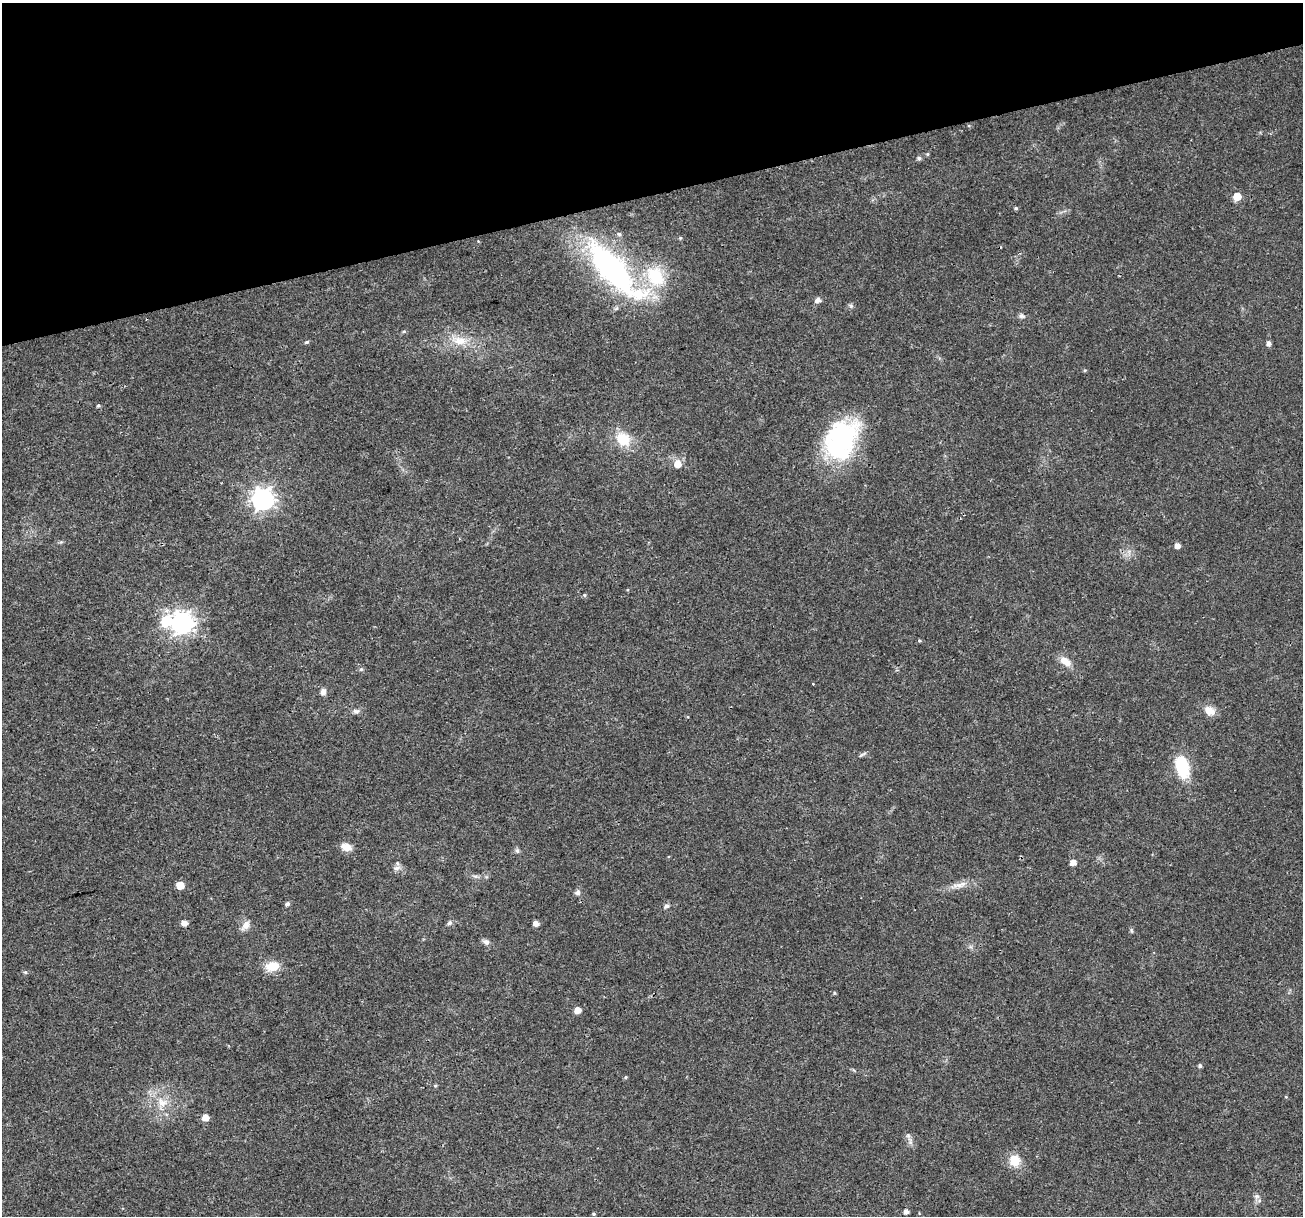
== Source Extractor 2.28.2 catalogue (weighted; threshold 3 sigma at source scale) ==
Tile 3 of 4 x 4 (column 3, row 1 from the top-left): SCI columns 2612-3912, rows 3756-4969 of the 5216 x 5025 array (HDU 1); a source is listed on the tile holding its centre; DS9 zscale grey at full resolution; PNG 1305 x 1218 px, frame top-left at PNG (2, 3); no overlay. Shown black and unused: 16% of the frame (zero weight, under 3 of 4 exposures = <1% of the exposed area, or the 3 px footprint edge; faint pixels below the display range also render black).
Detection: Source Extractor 2.28.2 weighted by HDU 2 'WHT'; one run over the whole footprint, this tile lists its part. Background 0.0139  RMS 0.0023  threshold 0.0104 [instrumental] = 3 sigma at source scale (4.5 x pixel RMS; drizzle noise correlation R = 1.50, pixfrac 1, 0.0396/0.0396 arcsec/px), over >= 5 px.
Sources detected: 63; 1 cosmic-ray / hot-pixel residue — not listed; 1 inside a brighter listed object's ellipse — not listed separately; the other 61 listed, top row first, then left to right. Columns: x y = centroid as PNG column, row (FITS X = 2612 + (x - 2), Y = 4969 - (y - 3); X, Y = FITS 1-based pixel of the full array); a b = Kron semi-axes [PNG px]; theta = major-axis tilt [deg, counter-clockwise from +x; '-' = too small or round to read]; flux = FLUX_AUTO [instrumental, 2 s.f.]
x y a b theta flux
919 158 5 5 - 0.6
1237 196 5 5 - 4.8
1016 208 4 4 - 0.37
619 234 6 5 - 0.43
680 238 5 4 - 0.24
612 269 63 21 -47 66
655 276 32 24 -56 13
818 300 6 5 - 1.1
851 306 7 4 -45 0.41
1022 316 8 7 - 0.63
404 331 5 4 - 0.31
459 341 26 12 -11 4.9
307 342 6 4 27 0.34
1269 343 5 5 - 0.89
1085 370 5 3 - 0.24
98 405 5 4 - 0.34
623 439 19 15 -34 5.9
841 439 48 33 63 31
678 464 7 6 - 2.5
263 499 8 8 - 150
1177 546 5 5 - 1.4
584 595 5 5 - 0.34
166 621 7 6 - 12
182 623 8 8 - 160
919 641 4 3 - 0.25
1065 661 16 9 -38 2.4
323 692 9 7 -87 0.96
356 711 9 7 -8 0.77
1210 711 14 10 -29 2.3
863 754 14 2 31 0.45
1182 767 21 12 -74 11
346 847 12 8 -16 2.1
517 851 7 5 -69 0.52
1073 862 5 5 - 1.7
397 868 11 6 10 0.9
475 876 7 4 -17 0.46
180 885 5 5 - 3.9
959 885 22 6 6 2
578 893 7 7 - 0.77
287 904 5 5 - 0.61
666 906 6 5 - 0.72
184 923 5 4 - 1.6
449 923 7 6 - 0.57
536 923 5 5 - 1.4
245 925 14 8 55 1.6
1131 930 7 3 -71 0.3
486 942 9 7 -27 0.84
273 966 16 11 12 4
25 972 5 5 - 0.37
834 993 5 4 - 0.26
577 1010 5 5 - 2.2
1200 1066 5 4 - 0.49
626 1077 5 4 - 0.27
435 1086 5 4 - 0.28
162 1102 14 12 -36 3.3
205 1118 5 5 - 2.6
908 1135 6 6 - 0.55
1014 1160 15 13 -72 3.7
1257 1196 8 6 -20 0.69
906 1211 4 4 - 1
594 1214 4 4 - 0.28